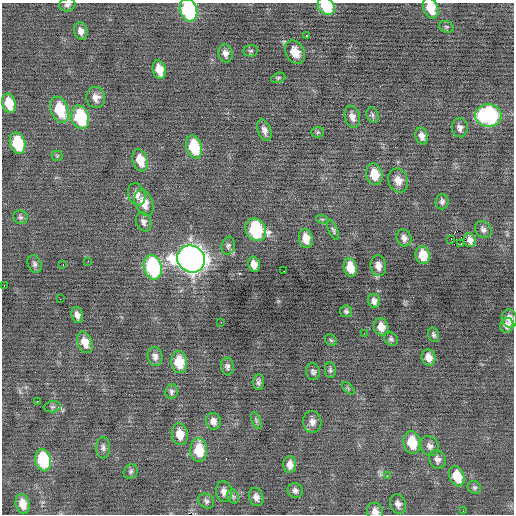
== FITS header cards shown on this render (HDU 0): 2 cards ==
NAXIS1  =                  512 / Axis length
NAXIS2  =                  512 / Axis length

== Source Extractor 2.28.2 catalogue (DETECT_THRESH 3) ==
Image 512 x 512 px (HDU 0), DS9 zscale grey, 1 PNG px = 1 image px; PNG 516 x 516 px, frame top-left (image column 1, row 512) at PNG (2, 3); each listed source drawn as its Kron ellipse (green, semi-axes under 4 px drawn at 4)
Background -0.0357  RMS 0.85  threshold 2.54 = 3 sigma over >= 5 px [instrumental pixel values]
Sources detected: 103; all 103 listed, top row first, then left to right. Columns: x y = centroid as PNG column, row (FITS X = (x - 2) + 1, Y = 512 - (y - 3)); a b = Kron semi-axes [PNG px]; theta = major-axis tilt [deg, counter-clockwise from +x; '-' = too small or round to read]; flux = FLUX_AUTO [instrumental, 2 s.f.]
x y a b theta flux
67 5 8 6 11 160
326 6 9 7 -51 2500
431 8 11 7 -70 1200
188 10 11 8 -72 6600
446 27 7 5 -20 99
81 31 9 6 -73 300
306 36 3 3 - 100
251 51 7 5 2 120
295 52 12 9 -60 760
225 53 9 7 -78 270
159 70 9 6 -76 760
278 78 7 5 20 96
96 97 11 9 -76 410
9 103 10 7 -74 1100
60 110 13 8 -69 2200
373 115 8 5 -74 130
488 115 13 11 -3 7400
80 117 12 8 -74 3900
352 117 11 7 -73 330
460 128 9 8 - 260
264 130 11 6 -71 290
318 132 6 5 - 89
422 136 8 6 -74 300
17 143 11 7 -74 2500
194 147 12 7 -74 2300
57 156 5 5 - 84
140 160 11 7 -73 980
374 174 11 8 -77 1000
398 180 12 9 -70 500
137 194 11 8 -72 350
442 202 8 6 86 160
144 203 13 8 -67 790
20 217 7 6 - 150
322 219 6 4 -18 72
144 222 10 7 -68 250
483 229 9 7 -48 200
256 230 12 9 -57 5100
333 230 10 4 -66 120
404 238 8 7 - 270
306 239 10 7 -78 760
451 239 2 2 - 440
470 240 7 6 - 270
461 244 3 2 - 54
228 246 9 6 76 160
423 255 9 7 -77 990
191 259 14 13 - 63000
88 261 2 2 - 41
35 264 9 6 -68 160
63 264 3 2 - 100
254 264 8 5 -77 430
378 266 10 7 -82 400
153 267 12 8 -76 7000
350 267 9 6 -79 970
284 271 2 2 - 43
4 285 3 2 - 77
60 299 2 2 - 150
374 301 7 6 - 230
346 311 6 6 - 130
77 315 8 5 -76 270
509 318 9 7 -77 380
221 322 2 2 - 80
507 325 7 6 - 310
381 327 8 7 - 560
364 333 3 2 - 41
434 335 7 5 -73 130
391 339 7 6 - 130
331 340 6 5 - 85
85 342 11 7 -70 630
155 357 10 7 -76 260
428 357 8 7 - 440
179 362 11 8 -81 1500
227 366 9 6 -85 190
330 370 8 5 -82 120
313 372 8 7 - 160
258 382 8 5 85 170
348 388 8 4 -45 84
172 391 7 6 - 150
37 401 2 2 - 320
52 407 9 5 7 140
256 420 9 4 -69 110
213 421 8 7 - 330
312 422 11 9 -83 350
180 434 11 8 -81 810
412 442 11 8 -78 1500
430 446 10 8 -54 300
103 448 11 7 -88 210
199 450 12 8 -87 1700
437 459 9 8 - 290
43 460 11 8 -77 3200
290 465 8 6 90 390
131 471 8 6 49 130
387 476 2 2 - 340
457 476 10 7 -70 1300
474 487 7 6 - 130
295 490 8 7 - 190
224 492 10 8 -82 350
233 496 7 5 -67 130
256 497 9 7 -69 290
206 501 8 7 - 170
23 504 10 6 -76 650
398 504 10 7 -67 300
375 511 9 8 - 350
463 511 2 2 - 160
At the frame edge (FLAGS 8, measured only in part): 5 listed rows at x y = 67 5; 326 6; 431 8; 188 10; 375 511